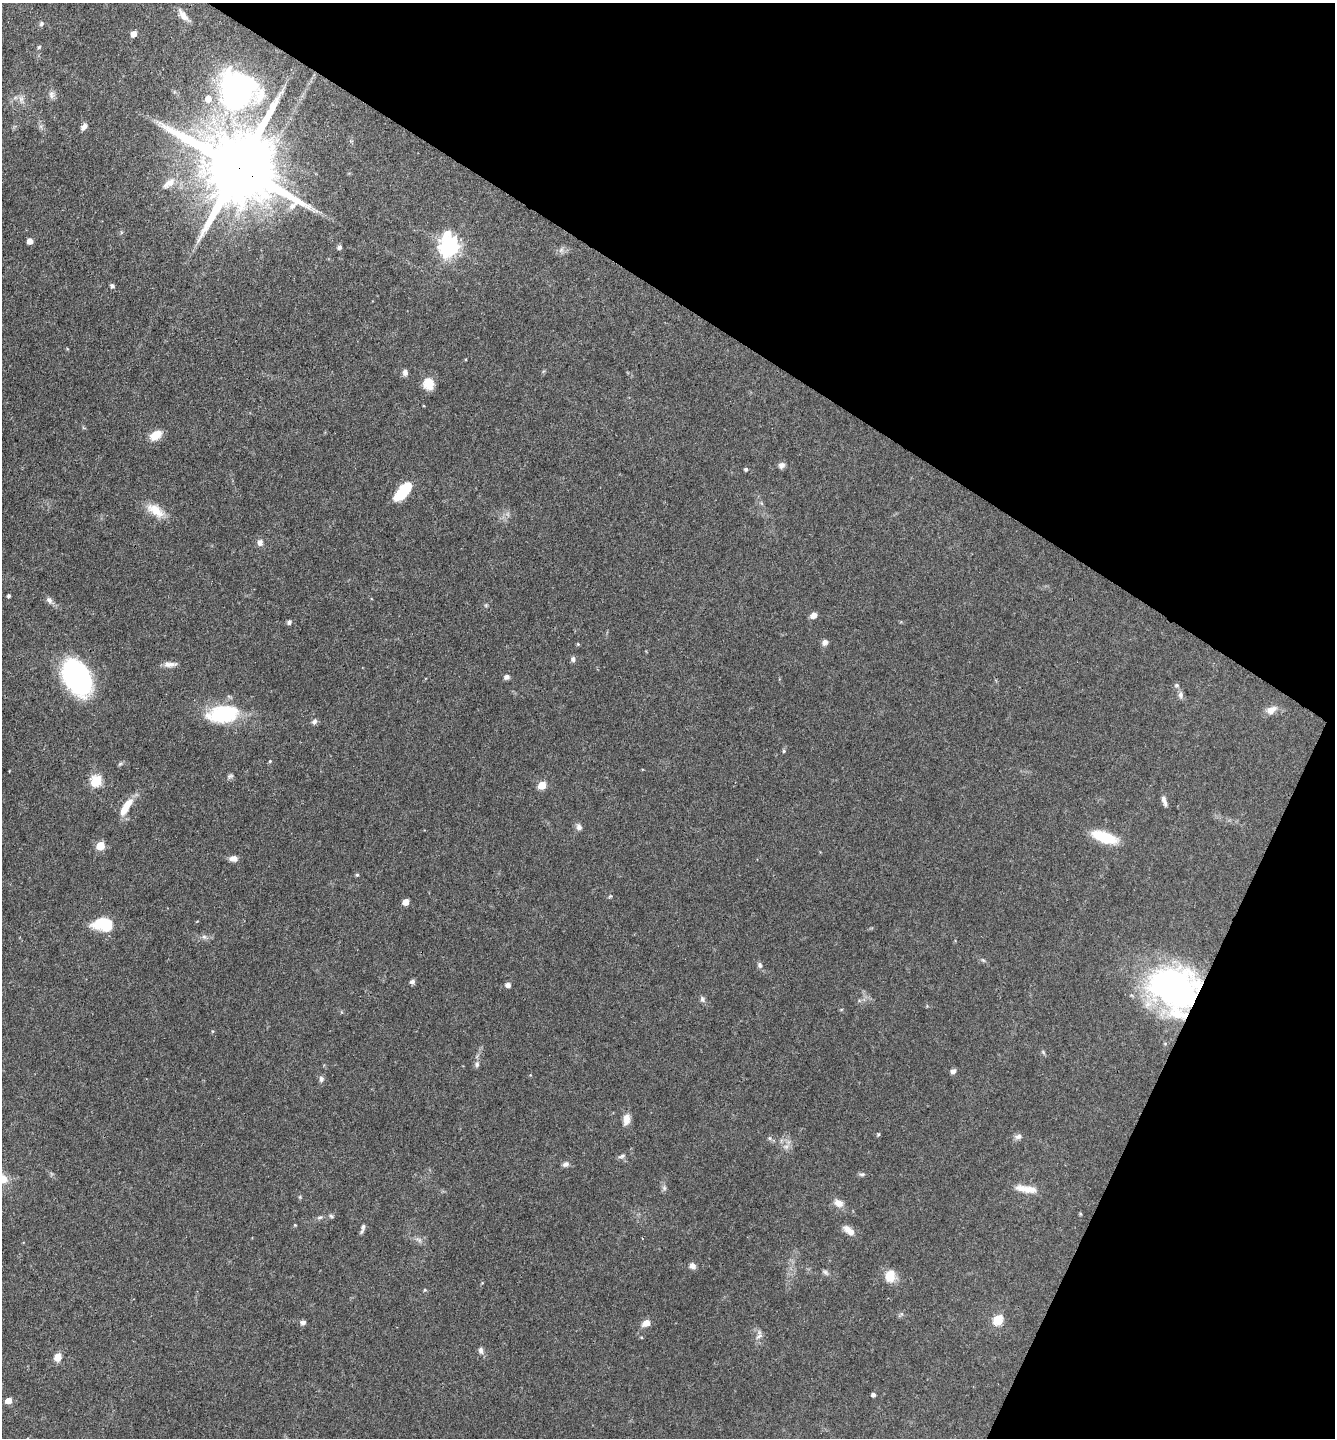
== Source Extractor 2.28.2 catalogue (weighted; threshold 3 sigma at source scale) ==
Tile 8 of 4 x 4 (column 4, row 2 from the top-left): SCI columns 4143-5475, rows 2875-4310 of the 5756 x 5747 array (HDU 1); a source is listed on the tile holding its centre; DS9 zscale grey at full resolution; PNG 1337 x 1440 px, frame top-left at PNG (2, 3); no overlay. Shown black and unused: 28% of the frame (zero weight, under 3 of 4 exposures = <1% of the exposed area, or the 3 px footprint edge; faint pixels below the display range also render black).
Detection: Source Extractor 2.28.2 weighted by HDU 2 'WHT'; one run over the whole footprint, this tile lists its part. Background 0.0897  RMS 0.0041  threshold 0.0183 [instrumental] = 3 sigma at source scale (4.5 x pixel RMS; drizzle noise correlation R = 1.50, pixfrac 1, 0.05/0.05 arcsec/px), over >= 5 px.
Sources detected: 99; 2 inside a brighter object's white glare — not listed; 2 inside a brighter listed object's ellipse — not listed separately; the other 95 listed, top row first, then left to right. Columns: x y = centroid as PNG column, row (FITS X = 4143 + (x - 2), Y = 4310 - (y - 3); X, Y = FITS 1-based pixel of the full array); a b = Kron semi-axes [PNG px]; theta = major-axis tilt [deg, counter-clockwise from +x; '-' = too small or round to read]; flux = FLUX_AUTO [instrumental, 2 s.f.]
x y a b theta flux
183 15 17 7 -53 2.9
41 24 7 6 - 0.8
133 34 5 4 - 3.7
39 47 5 4 - 0.54
238 89 51 40 -34 83
51 94 12 7 -83 1.7
21 99 7 7 - 1.6
84 127 9 5 43 1.5
239 167 23 19 -32 6000
169 183 22 9 35 4.6
30 241 5 4 - 3.6
339 247 5 4 - 1.2
449 247 9 7 81 190
561 250 8 5 45 1.2
112 286 5 5 - 0.93
405 373 8 6 -80 1.4
428 384 13 12 - 5.3
155 435 13 8 31 6.2
782 465 9 7 39 1.4
746 469 4 4 - 0.75
403 491 23 10 48 11
155 510 27 12 -33 6.7
260 543 8 7 - 1.8
9 596 4 4 - 0.75
49 600 10 7 -44 1.5
813 615 7 6 - 2.3
289 622 6 5 - 1.1
825 642 9 7 47 1.4
578 644 5 4 - 0.45
573 659 7 6 - 1
170 664 17 6 2 2.4
72 675 33 24 -83 55
507 677 7 6 - 1.3
1177 685 7 5 -1 0.75
1180 695 9 7 -90 1.3
1271 710 16 9 27 3.1
223 714 33 18 8 29
314 722 7 6 - 1.3
784 751 5 4 - 0.49
270 761 4 4 - 0.44
120 764 7 4 19 0.62
230 776 9 5 10 0.85
96 781 6 5 - 30
542 785 5 5 - 12
1164 801 13 5 -70 1.7
126 807 25 8 58 7
579 827 8 7 - 1.5
1104 837 26 9 -19 16
100 846 5 5 - 13
233 858 9 6 2 2.4
357 875 5 4 - 0.48
610 896 6 3 19 0.43
406 902 5 4 - 4.3
104 924 19 12 -7 16
204 937 6 6 - 1
983 960 7 4 -44 0.59
760 965 8 6 -75 1.1
412 982 7 6 - 1
508 985 5 5 - 1.6
1173 988 53 40 -13 110
702 999 8 6 -63 1
213 1031 5 3 - 0.39
1043 1052 7 4 -46 0.58
477 1064 9 6 82 1.1
953 1071 6 5 - 1.3
321 1079 9 6 84 1.2
626 1119 14 8 84 3.3
878 1134 5 3 - 0.42
1018 1136 10 7 15 1.5
786 1146 7 4 0 1.1
622 1156 10 5 17 1.1
566 1164 9 6 27 1.3
862 1174 8 5 6 0.86
2 1179 20 12 -23 7
664 1188 6 6 - 0.9
1026 1189 29 8 -9 5.3
839 1203 12 9 -27 3.1
1080 1214 5 3 - 0.43
331 1216 6 5 - 0.68
295 1225 4 3 - 0.34
363 1227 11 5 81 1.2
849 1230 16 7 -39 3.7
419 1239 10 3 -21 0.92
692 1266 7 6 - 2
825 1272 10 5 -48 0.92
890 1276 14 11 78 6.4
425 1290 5 4 - 0.49
998 1320 6 5 - 23
303 1322 7 5 14 1.2
646 1323 9 7 33 3.1
759 1336 11 5 39 1.2
481 1351 9 6 -82 1.4
58 1357 6 5 - 5.8
873 1395 4 4 - 1.3
8 1401 5 5 - 4.5
Overlapping masked pixels (flux is a lower limit): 2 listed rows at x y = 239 167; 1173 988
Isophote crosses this tile's border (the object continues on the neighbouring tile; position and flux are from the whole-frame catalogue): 1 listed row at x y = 2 1179